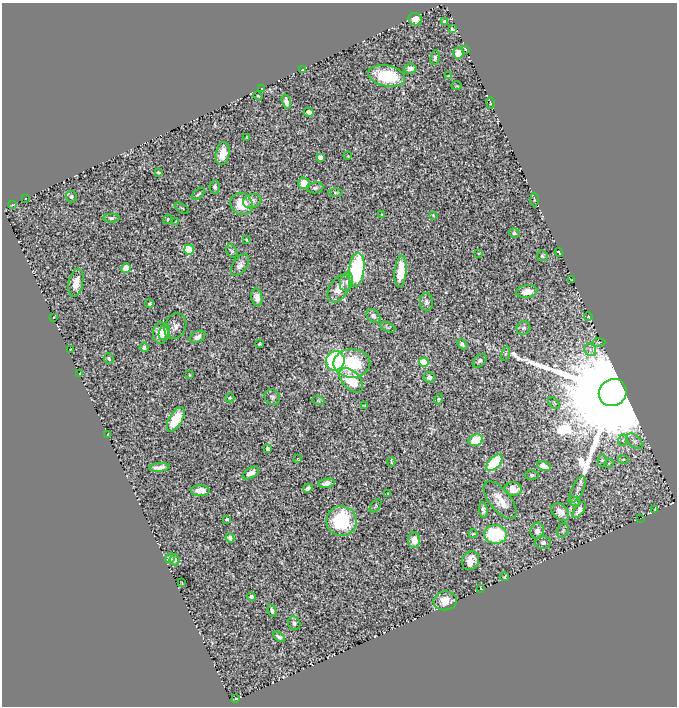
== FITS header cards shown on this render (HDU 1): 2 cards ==
NAXIS1  =                  675
NAXIS2  =                  704

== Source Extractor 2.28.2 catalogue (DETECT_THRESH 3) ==
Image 675 x 704 px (HDU 1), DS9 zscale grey, 1 PNG px = 1 image px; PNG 679 x 708 px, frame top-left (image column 1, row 704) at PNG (2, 3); each listed source drawn as its Kron ellipse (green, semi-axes under 4 px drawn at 4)
Background 0.803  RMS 0.023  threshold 0.0685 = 3 sigma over >= 5 px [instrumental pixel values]
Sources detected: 140; all 140 listed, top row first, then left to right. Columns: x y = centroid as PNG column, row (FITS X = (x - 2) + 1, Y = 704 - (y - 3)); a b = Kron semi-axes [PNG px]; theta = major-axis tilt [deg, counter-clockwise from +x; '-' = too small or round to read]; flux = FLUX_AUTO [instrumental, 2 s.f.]
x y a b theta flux
415 19 7 6 - 12
445 21 4 4 - 3.5
452 29 4 3 - 1.7
465 49 4 2 - 1.3
458 53 6 5 - 20
435 58 7 4 83 3.7
410 69 6 5 - 7.1
302 70 3 2 - 0.74
387 76 19 10 -10 85
448 76 4 2 - 0.97
457 86 5 3 - 1.3
262 88 3 2 - 1
258 96 4 3 - 1.5
286 102 7 4 -75 6.2
490 103 6 2 -77 1.1
309 112 5 4 - 5.2
247 137 4 2 - 1.7
223 154 11 7 78 21
348 156 4 2 - 1.3
320 157 4 4 - 14
158 173 4 3 - 1.8
304 183 5 5 - 21
215 187 6 5 - 4.2
315 188 8 5 9 3.6
335 192 7 3 -1 2.1
198 194 8 4 42 2.5
71 197 5 5 - 3.6
25 198 2 2 - 1
534 200 7 3 -89 2
252 201 9 7 21 8.6
242 204 12 10 -42 40
12 205 3 2 - 0.93
182 208 8 3 -32 1.4
382 215 3 2 - 1.5
433 215 4 2 - 1.3
111 218 8 4 3 3.9
168 219 5 4 - 1.8
176 221 3 2 - 1.2
514 233 5 4 - 3.2
246 240 3 2 - 1.5
189 250 5 5 - 74
232 251 7 5 -59 3
559 252 4 2 - 1.1
479 253 4 2 - 1.2
542 256 5 5 - 2.7
240 265 12 7 54 7.9
126 268 5 4 - 13
357 270 17 7 83 200
401 271 16 6 85 31
571 280 3 2 - 0.99
346 282 9 6 75 6.3
76 283 14 7 78 22
339 289 15 9 58 22
527 292 10 6 9 15
257 297 9 5 -80 10
426 302 9 6 -88 5.2
150 303 5 4 - 2.4
373 316 7 6 - 5.2
54 317 2 2 - 0.83
588 317 4 3 - 1.1
175 326 13 10 63 10
388 327 8 4 -25 2.4
523 328 7 6 - 3.8
164 332 7 5 72 11
161 333 10 8 87 22
197 337 8 5 30 7.3
599 342 7 3 1 1.9
259 344 4 3 - 1.9
462 344 6 3 -45 4.7
144 347 5 4 - 5.2
71 350 3 2 - 0.88
590 350 6 5 - 4.8
505 354 7 3 71 2.1
109 359 5 5 - 2.9
335 361 10 9 - 230
479 361 8 5 44 3.8
424 362 5 4 - 69
352 363 18 14 0 72
80 373 3 2 - 1.3
189 375 4 2 - 1.1
429 377 5 5 - 5
351 380 15 8 -48 61
613 393 14 13 - 90000
272 397 8 7 - 4
230 398 4 4 - 2.2
439 399 5 3 - 1.8
318 400 6 4 -19 1.9
554 403 7 4 -46 2.3
365 406 4 2 - 1.5
176 419 13 6 59 45
108 434 3 2 - 1.4
476 440 7 5 21 39
623 440 6 4 70 2.5
635 441 9 5 -44 4.5
268 448 4 4 - 7.1
298 459 3 2 - 0.86
623 459 5 3 - 1.6
602 461 6 4 -86 2.6
391 462 5 4 - 1.7
494 463 10 5 46 150
609 463 5 3 - 1.3
544 466 7 4 -23 12
159 467 10 4 6 9.5
251 473 9 5 31 10
532 475 7 4 -2 2.8
326 483 8 4 9 6.7
308 488 5 4 - 5.4
513 489 8 6 -7 20
578 489 14 6 65 5.6
200 491 9 5 -1 13
388 494 3 2 - 1.1
500 500 23 10 -51 24
574 501 6 4 -24 2.1
376 506 8 4 54 2.5
483 510 8 4 -84 4.2
579 510 9 4 53 8.5
654 510 3 2 - 1
560 512 10 7 -46 11
640 518 2 2 - 1.6
227 519 4 3 - 2.6
341 521 15 15 - 100
537 531 8 7 - 8
563 531 7 5 68 3.3
473 534 4 4 - 1.6
495 534 11 9 -2 140
230 538 5 4 - 6.2
414 540 8 6 88 19
543 543 8 6 -10 5
170 558 5 4 - 3.9
175 560 5 5 - 5.7
471 561 10 8 59 20
505 577 4 2 - 1.3
182 583 3 2 - 1.4
481 589 2 2 - 0.74
252 597 4 3 - 4.4
445 601 12 9 8 26
272 611 6 4 -70 5.1
294 623 7 6 - 4.1
279 637 6 4 -37 4.4
236 699 3 2 - 1.1